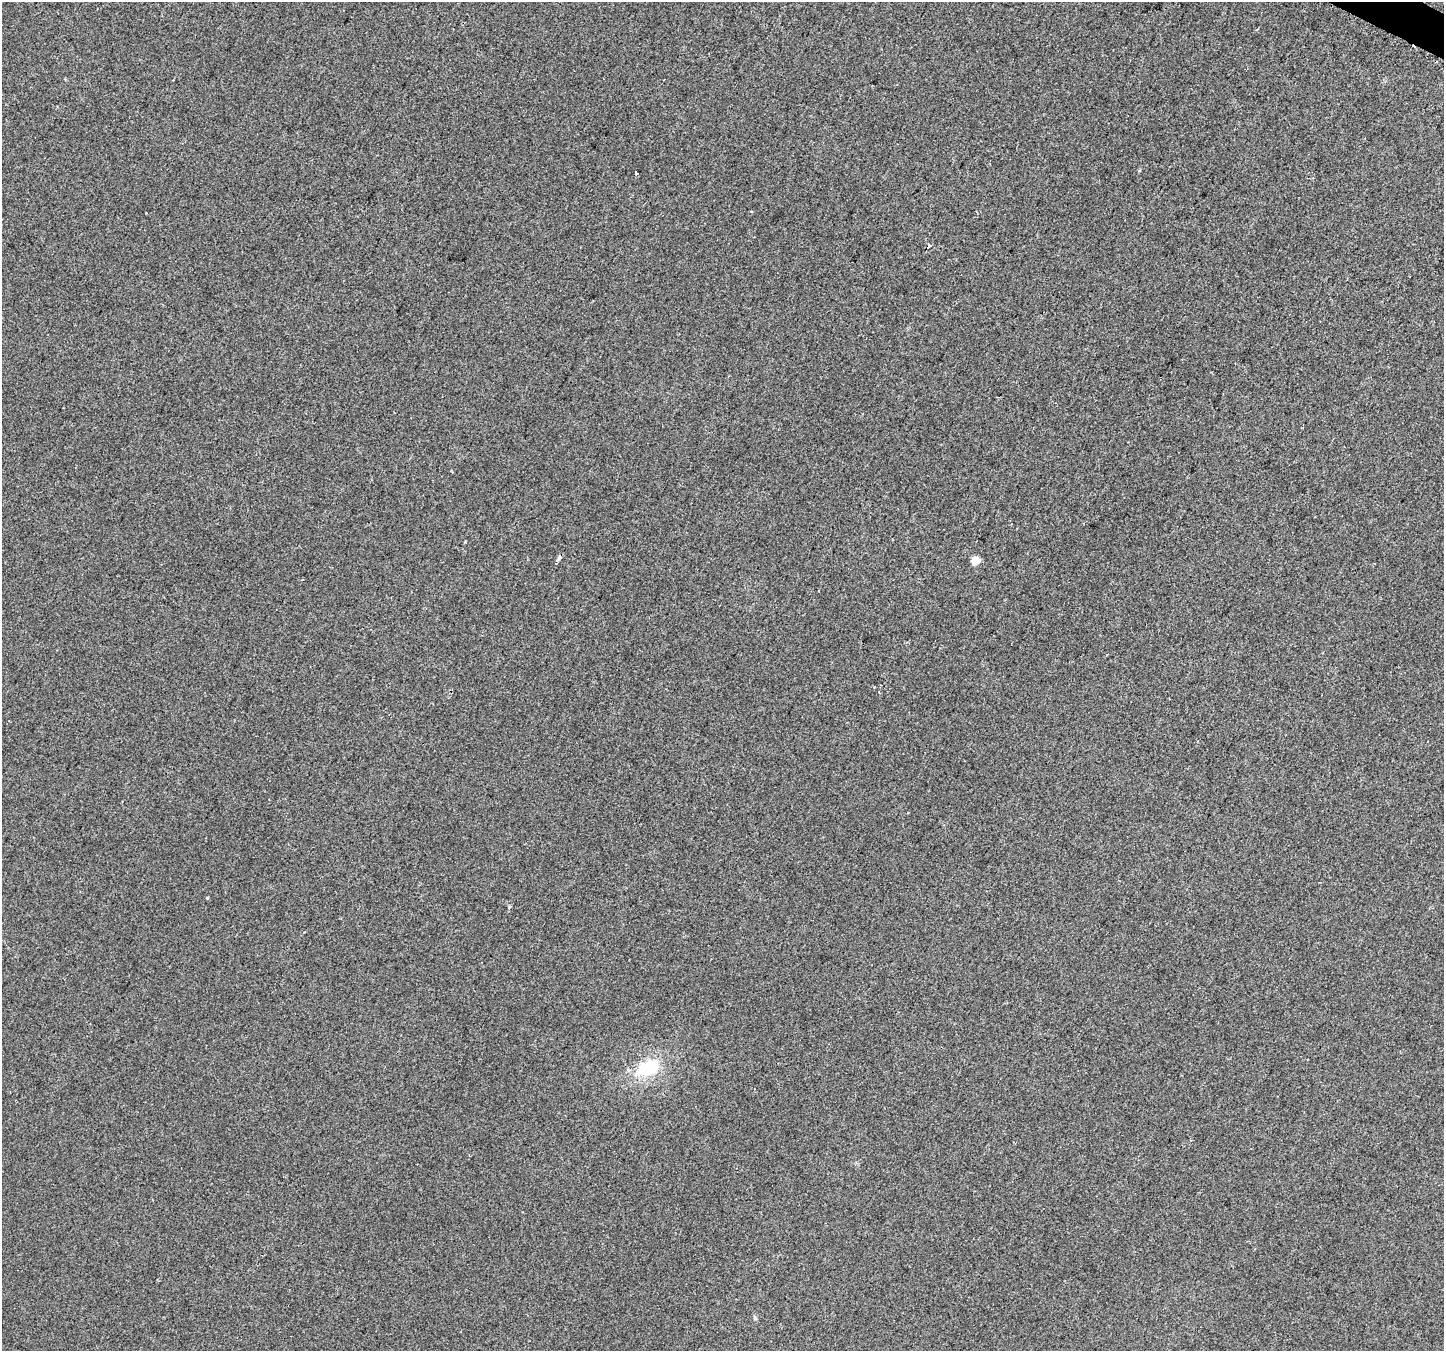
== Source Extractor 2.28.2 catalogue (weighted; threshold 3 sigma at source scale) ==
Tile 10 of 4 x 4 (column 2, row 3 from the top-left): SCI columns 1469-2910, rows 1631-2979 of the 5805 x 5898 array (HDU 1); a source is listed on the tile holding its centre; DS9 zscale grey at full resolution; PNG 1446 x 1353 px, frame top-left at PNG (2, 2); no overlay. Shown black and unused: <1% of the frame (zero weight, under 2 of 3 exposures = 2% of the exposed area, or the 3 px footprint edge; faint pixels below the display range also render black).
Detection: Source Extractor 2.28.2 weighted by HDU 2 'WHT'; one run over the whole footprint, this tile lists its part. Background 0.0116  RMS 0.0068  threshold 0.0304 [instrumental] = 3 sigma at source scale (4.5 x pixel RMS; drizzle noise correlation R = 1.50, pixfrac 1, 0.0396/0.0396 arcsec/px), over >= 5 px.
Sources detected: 7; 1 cosmic-ray / hot-pixel residue — not listed; the other 6 listed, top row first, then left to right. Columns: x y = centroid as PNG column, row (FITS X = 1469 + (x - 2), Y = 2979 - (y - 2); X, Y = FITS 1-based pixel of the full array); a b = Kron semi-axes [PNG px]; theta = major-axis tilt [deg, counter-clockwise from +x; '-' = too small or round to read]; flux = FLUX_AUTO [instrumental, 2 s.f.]
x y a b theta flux
636 173 4 3 - 5.7
751 211 3 3 - 0.91
559 558 6 3 54 5.9
975 561 5 5 - 17
556 563 3 2 - 0.48
648 1068 31 18 21 31
Overlapping masked pixels (flux is a lower limit): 1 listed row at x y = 559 558